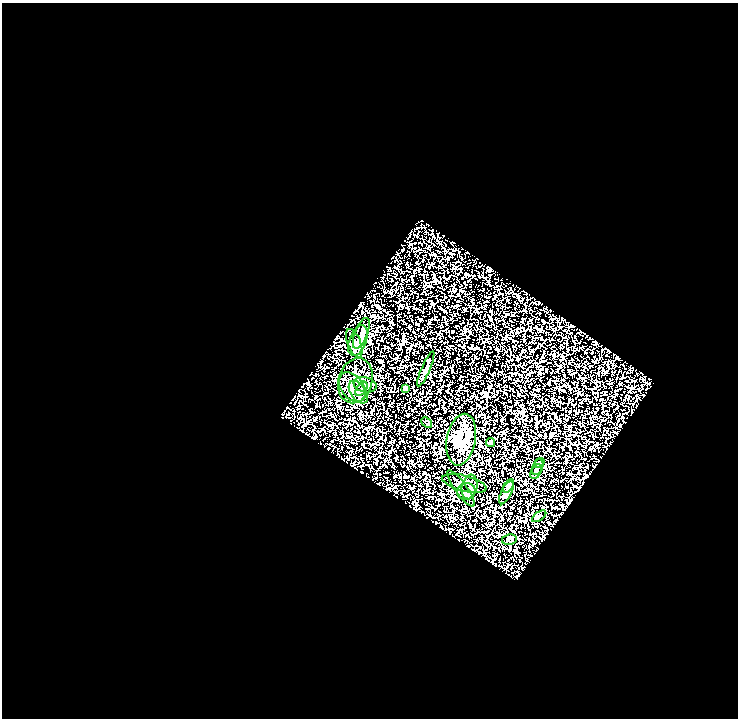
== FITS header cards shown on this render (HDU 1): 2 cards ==
NAXIS1  =                  736
NAXIS2  =                  716

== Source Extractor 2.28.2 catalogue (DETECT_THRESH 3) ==
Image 736 x 716 px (HDU 1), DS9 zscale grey, 1 PNG px = 1 image px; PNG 740 x 720 px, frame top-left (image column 1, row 716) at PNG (2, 3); each listed source drawn as its Kron ellipse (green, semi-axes under 4 px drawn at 4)
Background 1.09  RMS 1.5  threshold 4.51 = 3 sigma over >= 5 px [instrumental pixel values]
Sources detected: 24; all 24 listed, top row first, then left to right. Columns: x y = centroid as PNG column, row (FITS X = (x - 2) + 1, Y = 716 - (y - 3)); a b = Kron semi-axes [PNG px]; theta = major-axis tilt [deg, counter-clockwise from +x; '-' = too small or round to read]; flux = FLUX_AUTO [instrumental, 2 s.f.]
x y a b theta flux
361 333 16 6 69 450
358 340 16 8 69 630
354 343 15 6 -69 420
426 369 19 4 67 310
355 381 23 17 73 1200
365 385 11 7 -11 400
352 387 16 11 -54 900
361 389 8 4 54 210
406 389 4 3 - 150
358 392 13 7 -54 480
427 423 6 3 -41 120
461 440 26 14 79 1900
490 442 5 3 - 98
539 463 6 4 38 170
538 467 8 5 68 200
536 472 8 5 61 220
464 483 23 8 -15 650
508 486 7 4 59 200
469 487 12 7 79 450
461 489 22 6 -54 550
466 491 9 8 - 340
506 492 13 5 65 360
539 516 8 3 34 110
509 539 7 5 10 220